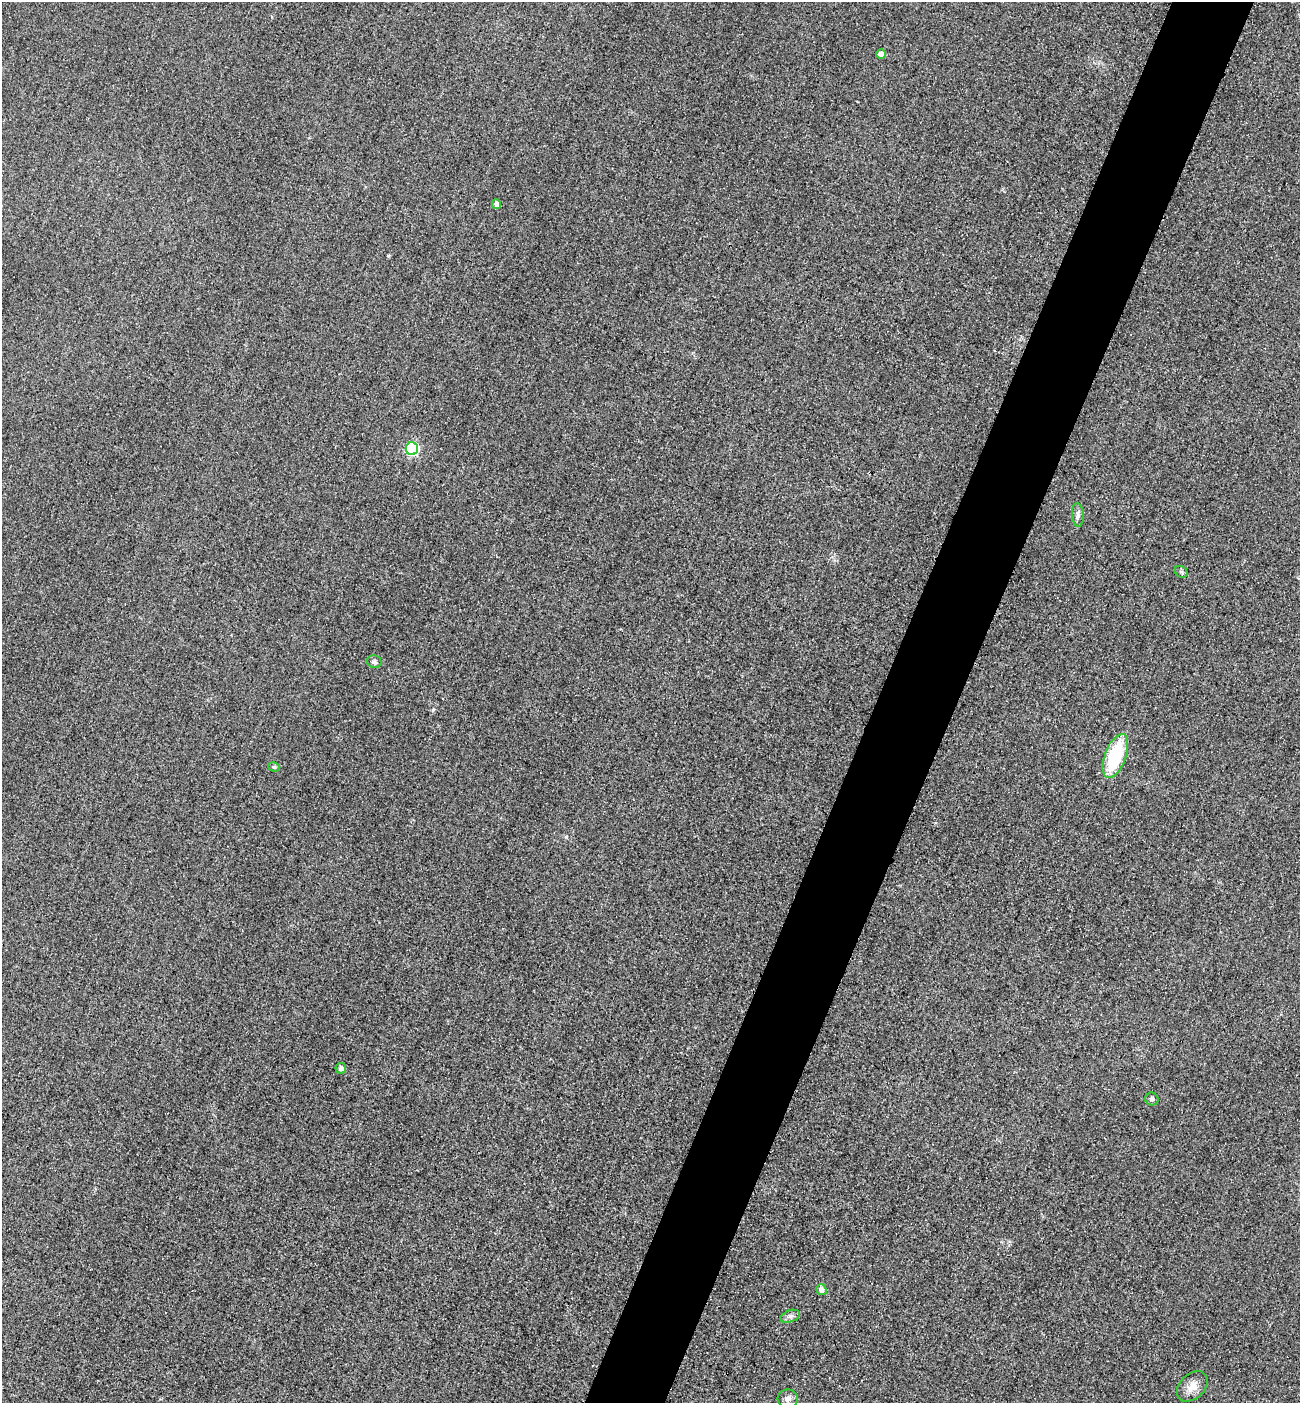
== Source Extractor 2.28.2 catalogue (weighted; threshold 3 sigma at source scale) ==
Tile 10 of 4 x 4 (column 2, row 3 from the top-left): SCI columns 1603-2900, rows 1427-2827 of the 5667 x 5654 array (HDU 1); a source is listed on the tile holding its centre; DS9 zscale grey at full resolution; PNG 1302 x 1405 px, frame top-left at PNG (2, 2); each listed source drawn as its Kron ellipse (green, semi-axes under 4 px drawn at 4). Shown black and unused: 6% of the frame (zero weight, under 3 of 4 exposures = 3% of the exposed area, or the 3 px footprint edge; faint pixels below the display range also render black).
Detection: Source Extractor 2.28.2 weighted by HDU 2 'WHT'; one run over the whole footprint, this tile lists its part. Background 0.0584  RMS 0.017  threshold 0.0756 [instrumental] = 3 sigma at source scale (4.5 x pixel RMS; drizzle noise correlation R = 1.50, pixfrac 1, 0.05/0.05 arcsec/px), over >= 5 px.
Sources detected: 14; all 14 listed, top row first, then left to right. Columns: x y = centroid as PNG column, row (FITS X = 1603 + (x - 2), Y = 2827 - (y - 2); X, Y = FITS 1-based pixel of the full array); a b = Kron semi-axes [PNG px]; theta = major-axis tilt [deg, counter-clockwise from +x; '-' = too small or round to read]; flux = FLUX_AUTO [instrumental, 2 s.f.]
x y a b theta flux
881 54 5 4 - 9.6
497 204 5 4 - 12
412 449 6 6 - 200
1078 515 12 5 -86 6.1
1181 572 7 5 -44 2.8
374 662 7 6 - 4.8
1115 756 23 10 69 110
274 767 6 4 -17 3
341 1068 5 5 - 6.6
1152 1099 7 6 - 4.3
821 1290 5 5 - 7.4
790 1316 10 6 20 5.3
1192 1386 18 12 44 18
788 1399 10 9 - 7.5